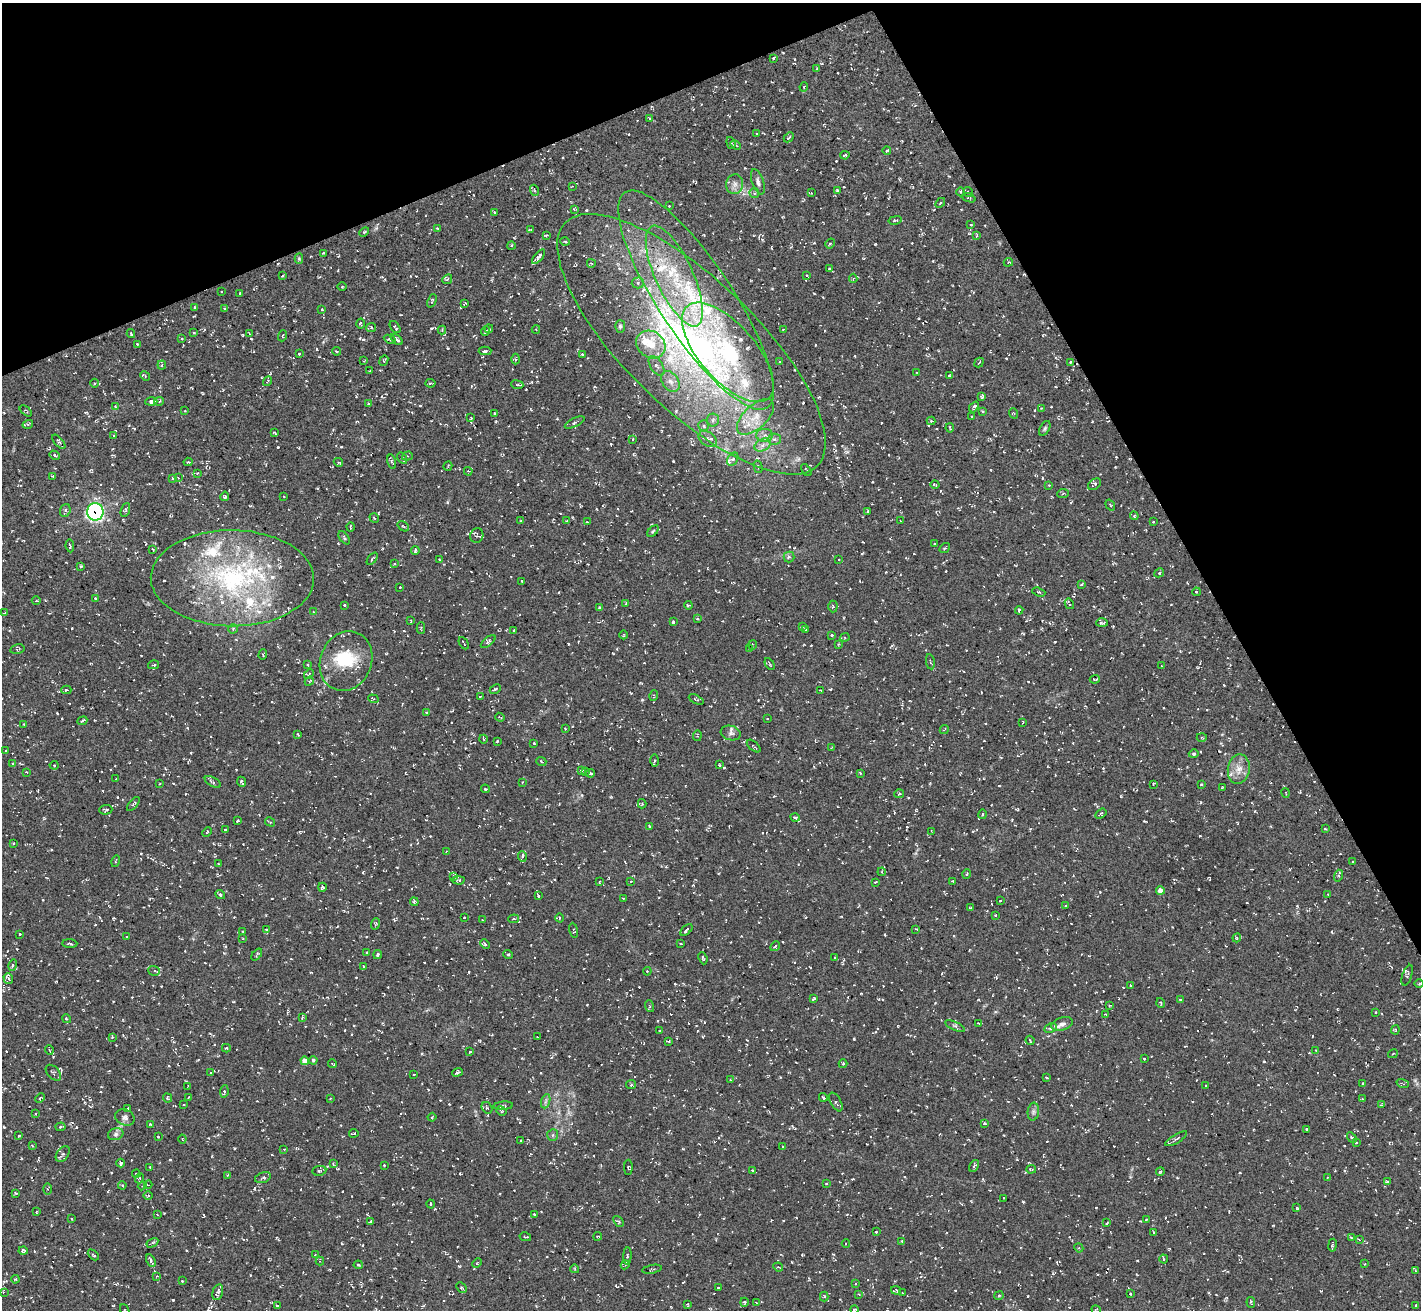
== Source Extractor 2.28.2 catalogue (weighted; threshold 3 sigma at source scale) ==
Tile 3 of 4 x 4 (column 3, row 1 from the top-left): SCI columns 2843-4261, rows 4078-5385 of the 5686 x 5676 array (HDU 1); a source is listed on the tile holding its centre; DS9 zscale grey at full resolution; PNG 1423 x 1312 px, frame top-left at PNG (2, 3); each listed source drawn as its Kron ellipse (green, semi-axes under 4 px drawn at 4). Shown black and unused: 23% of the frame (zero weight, under 3 of 5 exposures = <1% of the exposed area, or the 3 px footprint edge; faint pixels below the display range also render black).
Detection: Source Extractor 2.28.2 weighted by HDU 2 'WHT'; one run over the whole footprint, this tile lists its part. Background 0.0245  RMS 0.0053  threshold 0.0237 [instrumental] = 3 sigma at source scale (4.5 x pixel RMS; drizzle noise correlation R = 1.50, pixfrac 1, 0.05/0.05 arcsec/px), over >= 5 px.
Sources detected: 908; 1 inside a brighter object's white glare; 93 cosmic-ray / hot-pixel residue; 1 long thin detection or spike segment (spike, bleed or trail) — neither listed nor drawn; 25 inside a brighter listed object's ellipse — not listed separately; of the other 788, all 500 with FLUX_AUTO >= 0.427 (the completeness limit of this list) listed and drawn (288 fainter detections not listed), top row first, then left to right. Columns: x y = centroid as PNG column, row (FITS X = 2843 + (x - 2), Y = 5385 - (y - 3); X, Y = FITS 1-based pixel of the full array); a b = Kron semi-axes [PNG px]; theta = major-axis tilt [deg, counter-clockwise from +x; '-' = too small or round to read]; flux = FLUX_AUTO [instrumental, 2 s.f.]
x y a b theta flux
773 58 4 3 - 0.58
817 69 3 3 - 0.55
804 87 5 4 - 0.7
650 118 4 4 - 0.5
757 133 3 2 - 0.49
789 137 6 2 45 0.49
731 143 6 3 -72 0.97
735 145 5 3 - 0.92
887 150 4 3 - 0.46
845 155 4 3 - 0.76
758 182 13 6 -72 1.9
735 184 10 8 81 2.7
572 186 4 3 - 0.44
534 190 5 3 - 0.62
837 190 4 4 - 0.48
961 192 4 3 - 0.47
968 192 5 2 - 0.48
754 193 5 4 - 0.7
811 193 4 4 - 0.43
969 198 7 4 -22 0.63
940 203 6 3 46 0.59
669 206 3 3 - 0.46
574 209 4 2 - 0.56
494 212 3 2 - 0.46
895 220 6 2 12 0.48
971 225 3 2 - 0.61
438 228 3 3 - 0.64
530 230 3 2 - 0.53
364 232 6 3 44 0.6
546 235 3 2 - 0.61
976 236 3 3 - 0.52
565 242 5 3 - 0.49
830 243 5 4 - 0.67
511 245 4 3 - 0.6
323 253 3 3 - 0.52
538 257 9 3 50 1.9
299 259 5 4 - 0.6
1008 262 5 3 - 0.46
591 263 4 3 - 0.54
829 269 3 2 - 0.61
807 275 3 2 - 0.47
282 276 3 2 - 0.63
674 276 55 19 -65 37
853 278 5 4 - 0.67
447 279 5 4 - 0.8
638 283 6 5 - 1.4
342 286 5 3 - 0.47
221 292 2 2 - 0.43
240 294 3 3 - 0.76
696 300 129 37 -57 110
432 301 7 2 66 0.52
465 303 4 2 - 0.49
195 308 3 2 - 0.69
225 308 3 2 - 0.63
322 309 3 2 - 0.51
361 324 5 4 - 0.95
620 326 6 5 - 1
371 327 5 4 - 0.62
395 327 7 3 -51 1
489 329 4 3 - 0.77
536 329 4 4 - 0.58
783 329 2 2 - 0.44
442 330 4 4 - 0.49
485 331 4 3 - 0.7
194 332 3 2 - 0.54
131 334 4 3 - 0.58
249 334 3 2 - 0.55
282 336 5 3 - 0.46
182 339 3 2 - 0.68
390 339 6 3 -26 0.82
397 339 7 3 -41 1.6
137 344 3 3 - 0.48
651 344 15 13 -38 9.7
691 344 175 65 -44 300
336 351 4 3 - 0.64
485 351 6 3 2 1.2
728 352 61 28 -49 58
299 354 3 3 - 0.76
582 354 3 3 - 0.67
516 359 5 3 - 0.53
364 361 3 2 - 0.43
384 361 6 3 68 0.57
780 361 4 3 - 0.44
979 362 5 2 - 0.45
1070 362 4 2 - 0.68
162 365 4 4 - 0.7
657 366 11 6 -56 1.9
370 371 3 2 - 0.49
917 372 3 2 - 0.59
145 376 5 3 - 0.44
949 376 3 2 - 0.45
267 381 5 3 - 0.55
670 381 11 8 -54 3.4
94 383 4 3 - 0.52
430 383 5 2 - 0.66
517 385 6 3 -6 0.61
982 396 4 3 - 0.71
159 401 5 3 - 0.72
151 402 6 4 1 1.9
369 404 3 3 - 0.54
115 406 3 3 - 0.5
974 407 6 3 50 1
1041 408 4 3 - 0.5
26 411 7 3 -39 0.69
185 411 4 3 - 0.5
983 411 3 2 - 0.56
494 413 3 3 - 0.64
1013 413 5 3 - 0.45
972 416 3 3 - 0.56
755 417 23 11 43 8.6
471 418 3 3 - 0.47
713 420 6 6 - 1.4
931 421 4 4 - 0.46
575 422 11 4 27 1.2
28 424 5 3 - 0.54
704 426 5 5 - 1.3
950 428 4 2 - 0.59
1045 428 8 5 61 0.99
274 433 4 2 - 0.58
113 435 3 3 - 0.5
765 435 8 6 1 2
633 439 4 3 - 0.62
708 439 10 6 -35 2.9
774 439 6 5 - 1.4
59 442 8 3 -49 0.8
763 445 8 6 28 2.2
55 455 5 4 - 0.81
407 456 5 4 - 0.68
402 458 6 4 -56 1.3
733 459 7 5 56 1.8
188 462 4 3 - 0.72
338 462 5 3 - 0.49
392 462 7 4 -74 0.79
448 466 5 2 - 0.46
758 467 6 4 -75 0.98
806 470 7 2 -51 0.64
468 471 4 3 - 0.48
197 473 4 3 - 0.63
53 476 2 2 - 0.43
172 478 3 3 - 0.69
178 478 3 2 - 0.57
935 484 4 2 - 0.64
1095 484 7 5 36 1.1
1049 485 3 3 - 0.48
1063 493 6 4 5 0.6
225 496 5 4 - 0.79
284 496 3 2 - 0.52
1110 505 6 3 -54 0.5
65 510 6 5 - 1.1
125 510 7 4 68 0.72
868 511 3 2 - 0.43
95 512 8 8 - 99
1134 516 4 4 - 0.55
374 518 5 2 - 0.45
521 521 3 3 - 0.5
567 521 3 3 - 0.55
900 521 3 2 - 0.57
587 522 3 3 - 0.45
1153 522 3 2 - 0.46
403 526 6 3 -34 0.65
350 527 4 2 - 0.44
653 531 7 4 46 0.73
477 536 7 6 - 1.1
344 538 7 4 -54 0.75
934 544 2 2 - 0.47
70 546 6 3 -82 0.98
945 548 6 3 38 0.61
152 549 4 3 - 0.47
415 551 4 3 - 0.83
789 557 5 5 - 1.2
372 559 7 3 52 0.9
439 560 3 2 - 0.48
839 560 3 3 - 0.53
394 564 3 3 - 0.51
81 566 3 3 - 0.84
1159 573 5 4 - 0.84
232 578 81 48 -1 97
522 581 3 3 - 0.79
1081 584 4 3 - 0.54
400 587 3 2 - 0.46
1039 592 7 3 -18 0.49
1196 592 4 3 - 0.46
95 598 3 3 - 0.58
36 601 4 3 - 0.46
626 603 4 2 - 0.43
1069 604 5 2 - 0.57
345 605 3 3 - 0.8
688 605 4 3 - 0.81
833 606 6 4 89 0.8
599 607 4 3 - 0.53
1019 610 4 3 - 0.72
313 612 3 3 - 0.52
4 613 4 2 - 0.77
697 619 3 3 - 0.5
411 620 3 2 - 0.49
673 622 3 3 - 1.2
1102 623 6 2 0 0.65
802 626 4 3 - 0.5
421 628 6 3 -89 0.49
233 629 5 4 - 0.66
805 630 4 3 - 0.62
514 631 3 3 - 0.67
623 635 4 3 - 0.48
832 635 3 3 - 0.62
845 637 4 4 - 0.67
488 642 9 4 39 0.83
464 643 7 2 -61 0.54
838 644 4 3 - 0.46
752 645 5 3 - 0.45
749 648 4 3 - 0.45
17 649 7 4 13 0.8
263 655 5 3 - 0.57
346 661 30 25 67 23
930 662 8 2 -80 0.5
770 664 6 2 -58 0.49
154 665 5 4 - 0.95
308 665 3 3 - 0.66
1161 666 4 2 - 0.44
309 674 6 3 47 0.6
1095 679 5 2 - 0.56
309 681 5 4 - 0.57
495 689 6 3 25 0.71
66 690 5 3 - 1.1
821 690 3 2 - 0.48
654 696 5 3 - 0.55
480 697 3 2 - 0.45
373 699 5 3 - 0.54
696 699 8 3 -25 0.88
427 712 3 3 - 0.66
500 717 5 2 - 0.47
767 719 3 2 - 0.45
82 721 5 3 - 0.92
1022 722 4 2 - 0.47
24 724 3 2 - 0.43
565 729 3 3 - 0.64
944 729 5 3 - 0.43
731 733 10 7 -16 1.7
298 734 4 2 - 0.46
697 736 5 3 - 0.67
1202 737 5 3 - 0.5
484 739 4 3 - 0.49
497 741 3 2 - 0.49
534 743 3 2 - 0.43
754 746 8 2 -40 0.59
832 748 4 2 - 0.48
6 750 4 3 - 0.51
1194 754 5 4 - 0.74
655 760 6 3 89 0.75
541 761 5 3 - 0.44
13 763 3 3 - 0.59
54 765 4 4 - 0.54
719 765 3 2 - 0.53
1239 769 15 11 81 5.1
581 771 4 3 - 1
585 771 4 3 - 0.56
26 772 3 2 - 0.44
591 773 4 3 - 0.74
860 773 3 3 - 0.45
116 779 2 2 - 0.44
213 782 9 4 -31 1.2
241 782 5 3 - 0.91
522 782 3 3 - 0.5
160 784 3 2 - 0.53
1153 784 3 2 - 0.65
1201 785 3 2 - 0.71
1222 788 4 3 - 0.46
485 789 4 3 - 0.54
1286 793 5 3 - 0.45
899 794 5 4 - 0.86
133 804 8 4 49 0.83
642 804 4 4 - 0.86
106 810 6 4 4 0.78
1101 813 6 3 34 0.8
983 814 5 3 - 0.69
795 817 5 4 - 0.91
238 821 4 3 - 0.5
270 822 5 3 - 0.61
649 826 3 2 - 0.43
1325 829 3 2 - 0.61
225 830 3 3 - 0.77
931 831 3 2 - 0.43
207 832 5 3 - 0.5
13 843 2 2 - 0.46
446 852 3 2 - 0.44
522 856 5 4 - 0.93
116 861 6 2 75 0.49
1353 862 3 3 - 0.52
218 864 3 2 - 0.66
882 872 4 3 - 0.49
966 874 5 3 - 0.55
454 876 3 3 - 0.52
1339 876 6 3 74 0.56
458 880 6 4 -2 0.98
631 881 3 3 - 0.46
600 882 4 2 - 0.49
875 882 3 2 - 0.45
953 882 4 3 - 0.69
322 887 4 3 - 1.1
1160 891 4 4 - 5.2
1328 894 4 3 - 0.43
220 895 5 3 - 1.1
538 896 4 2 - 0.66
624 898 3 2 - 0.58
1000 901 3 3 - 0.49
414 902 4 3 - 1
1066 905 3 3 - 0.52
971 908 4 3 - 0.59
995 915 3 2 - 0.51
464 918 3 2 - 0.62
559 918 4 3 - 0.43
514 919 5 3 - 0.54
482 920 3 2 - 0.44
375 924 6 3 70 0.59
916 929 3 2 - 0.53
266 930 3 2 - 0.78
574 930 8 3 -80 0.77
686 930 7 3 43 1
243 931 3 2 - 0.53
20 934 3 2 - 0.61
127 936 3 3 - 0.53
1237 938 4 4 - 0.59
243 939 3 3 - 0.57
70 944 7 3 -3 0.9
485 944 5 4 - 0.72
681 944 3 3 - 0.55
775 946 5 3 - 0.93
367 953 3 3 - 0.71
508 954 5 3 - 0.49
257 955 7 2 52 0.53
378 955 4 4 - 0.58
835 957 3 3 - 0.57
703 958 6 3 -67 0.66
13 965 6 4 74 0.71
363 966 3 2 - 0.58
154 971 6 4 -19 1
647 971 4 4 - 0.54
1407 975 11 4 71 1.2
8 978 5 4 - 0.75
1419 983 5 3 - 0.49
1130 985 3 2 - 0.64
814 999 4 3 - 0.68
1180 999 4 3 - 0.46
1161 1003 5 3 - 0.46
1109 1005 4 3 - 0.46
649 1006 6 4 -71 0.59
1375 1012 3 3 - 0.56
1106 1015 4 2 - 0.48
302 1017 4 3 - 0.67
66 1019 5 4 - 0.58
979 1023 4 2 - 0.51
1062 1024 11 6 17 2
955 1026 10 3 -25 0.98
1050 1028 6 4 26 0.94
1395 1030 4 4 - 0.57
660 1031 3 2 - 0.62
112 1037 3 3 - 0.58
537 1037 3 2 - 0.44
1030 1040 5 2 - 0.5
669 1041 3 3 - 0.56
226 1048 4 3 - 0.65
49 1050 5 3 - 0.46
1316 1050 4 3 - 0.43
470 1052 3 2 - 0.52
1393 1054 5 3 - 0.48
1144 1059 3 2 - 0.52
313 1060 4 4 - 0.82
305 1061 4 4 - 4.9
333 1064 5 2 - 0.47
843 1064 4 4 - 0.58
457 1072 5 3 - 1.4
53 1073 9 5 -46 0.92
211 1073 3 3 - 0.66
414 1074 3 2 - 0.48
1047 1077 3 3 - 0.71
730 1080 4 2 - 0.44
1363 1083 3 3 - 0.49
1403 1084 6 2 -19 0.52
631 1085 5 4 - 0.66
1206 1086 3 2 - 0.75
188 1087 4 2 - 0.46
224 1092 6 4 83 0.82
823 1097 4 3 - 1.2
40 1098 5 3 - 0.52
167 1098 5 4 - 0.82
189 1098 4 2 - 0.55
330 1098 3 2 - 0.52
1363 1099 4 2 - 0.82
546 1101 7 4 71 1.1
836 1102 10 5 -61 1.3
184 1105 3 2 - 0.5
1381 1105 4 3 - 0.51
503 1106 10 3 5 0.97
128 1108 3 3 - 0.45
487 1108 6 5 - 0.87
501 1111 5 4 - 0.65
1033 1112 9 5 84 1.4
35 1114 4 3 - 0.45
125 1117 10 8 -23 2
432 1117 4 2 - 0.44
984 1123 3 3 - 0.74
150 1124 4 4 - 0.48
61 1127 5 4 - 0.75
1306 1129 2 2 - 0.45
354 1133 5 3 - 1.1
116 1134 8 6 16 1.4
553 1135 6 5 - 1
19 1136 3 3 - 0.62
158 1137 3 2 - 0.47
1352 1138 5 3 - 0.6
182 1139 4 4 - 0.45
1176 1139 12 3 31 1.1
520 1141 2 2 - 0.48
1356 1143 3 2 - 0.61
32 1146 3 3 - 0.56
783 1147 3 3 - 0.72
284 1149 3 2 - 0.47
63 1154 9 5 53 1.3
121 1163 4 3 - 0.85
333 1164 3 3 - 0.46
384 1165 3 3 - 0.58
974 1166 6 4 59 0.93
150 1167 3 3 - 0.46
628 1167 7 3 -90 0.5
1031 1169 5 2 - 0.59
752 1170 4 3 - 0.87
319 1171 7 5 9 0.97
1160 1172 4 3 - 0.5
136 1174 4 4 - 0.58
227 1175 3 3 - 0.52
1327 1177 4 3 - 0.44
140 1178 5 3 - 0.63
263 1178 8 5 17 0.93
1387 1182 4 4 - 0.63
826 1183 2 2 - 0.5
122 1185 4 3 - 0.52
148 1185 4 3 - 0.44
142 1186 4 3 - 0.47
48 1189 5 4 - 0.79
16 1193 4 3 - 0.62
148 1195 4 3 - 0.57
1004 1198 3 3 - 0.52
431 1204 4 3 - 0.7
1297 1208 3 3 - 0.44
36 1212 3 2 - 0.46
534 1214 3 3 - 0.68
157 1215 3 2 - 0.65
71 1219 3 2 - 0.49
1146 1220 3 3 - 0.48
618 1221 6 4 -51 0.73
370 1222 3 2 - 0.63
1107 1223 3 2 - 0.51
876 1232 3 2 - 0.43
1154 1232 4 3 - 0.49
598 1236 4 2 - 0.47
525 1237 6 2 -12 0.46
1351 1238 4 2 - 0.62
1359 1240 4 4 - 0.6
902 1242 4 2 - 0.76
152 1243 6 4 30 0.82
846 1243 4 4 - 0.62
1332 1245 6 2 80 0.9
1079 1248 4 3 - 0.53
23 1251 4 4 - 0.84
93 1255 6 3 -43 0.84
315 1255 3 3 - 0.46
627 1256 9 4 86 0.9
1164 1259 4 4 - 0.57
151 1261 6 4 -64 1.6
320 1261 4 4 - 0.57
477 1263 5 3 - 0.44
1365 1264 3 2 - 0.5
358 1265 5 3 - 0.7
625 1265 4 3 - 0.54
778 1267 5 3 - 0.48
575 1269 4 3 - 0.51
652 1269 9 2 11 0.51
1415 1271 3 3 - 0.84
157 1276 4 3 - 0.59
15 1279 4 3 - 0.8
182 1281 3 3 - 0.45
856 1284 3 2 - 0.65
461 1288 6 4 -45 0.69
718 1288 3 3 - 0.56
896 1290 5 4 - 1
3 1292 3 3 - 0.47
218 1292 8 5 75 1.6
903 1293 3 2 - 0.45
859 1294 3 3 - 0.45
1130 1294 3 3 - 0.77
999 1296 5 3 - 0.57
824 1297 5 4 - 0.59
744 1302 4 4 - 0.95
1251 1302 5 2 - 0.49
756 1303 2 2 - 0.43
687 1304 3 2 - 0.5
1416 1305 4 3 - 0.85
277 1306 3 2 - 0.65
854 1309 4 2 - 0.47
125 1310 7 3 -67 0.61
1096 1310 5 4 - 0.58
Overlapping masked pixels (flux is a lower limit): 2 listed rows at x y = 691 344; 95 512
Isophote crosses this tile's border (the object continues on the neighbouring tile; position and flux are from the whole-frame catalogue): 2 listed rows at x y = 125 1310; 1096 1310
Unlisted compact peaks at least as high as the median listed source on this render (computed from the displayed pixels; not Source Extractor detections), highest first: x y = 447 502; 431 328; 568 644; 1055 642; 254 1189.